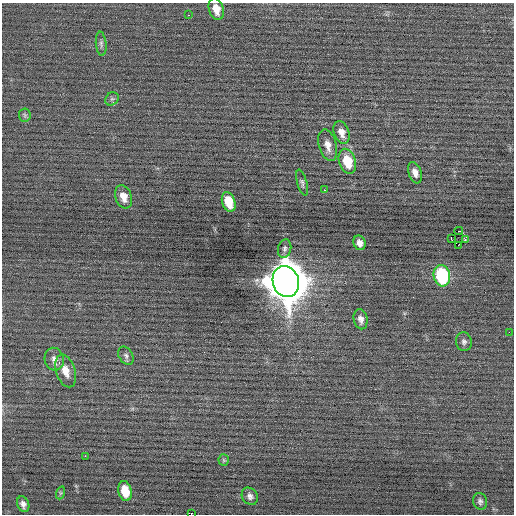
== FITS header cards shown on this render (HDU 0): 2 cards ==
NAXIS1  =                  512 / Axis length
NAXIS2  =                  512 / Axis length

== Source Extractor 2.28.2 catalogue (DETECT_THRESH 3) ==
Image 512 x 512 px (HDU 0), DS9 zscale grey, 1 PNG px = 1 image px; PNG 516 x 516 px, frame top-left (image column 1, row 512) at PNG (2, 3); each listed source drawn as its Kron ellipse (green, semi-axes under 4 px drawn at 4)
Background 0.0194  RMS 0.74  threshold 2.23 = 3 sigma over >= 5 px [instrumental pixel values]
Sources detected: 35; all 35 listed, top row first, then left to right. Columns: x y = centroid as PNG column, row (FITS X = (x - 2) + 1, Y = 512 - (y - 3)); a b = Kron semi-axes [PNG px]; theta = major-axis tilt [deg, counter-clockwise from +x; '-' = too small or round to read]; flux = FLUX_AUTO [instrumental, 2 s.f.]
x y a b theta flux
216 9 11 7 -72 530
188 15 2 2 - 270
101 44 12 5 -84 150
112 99 7 6 - 110
25 115 6 6 - 100
341 132 11 7 -70 360
328 145 16 9 -75 440
347 161 13 8 -71 1300
415 173 11 6 -72 290
302 183 13 5 -74 140
324 190 2 2 - 300
124 197 12 8 -71 480
229 202 10 6 -72 990
459 231 4 2 - 3700
451 238 3 2 - 910
465 239 3 3 - 66
360 243 7 6 - 280
458 245 2 2 - 2300
285 249 9 6 78 150
442 276 11 8 -76 4300
286 282 16 13 -72 160000
361 319 10 7 -78 260
509 332 2 2 - 160
464 342 9 8 - 170
126 356 10 7 -60 160
54 359 11 9 -76 320
66 371 17 9 -72 650
85 456 2 2 - 280
224 460 6 5 - 76
125 491 10 6 -78 980
60 493 6 4 71 76
250 496 9 7 -54 200
480 501 8 7 - 140
23 504 8 6 -66 220
191 514 2 2 - 1300
At the frame edge (FLAGS 8, measured only in part): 1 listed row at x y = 191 514